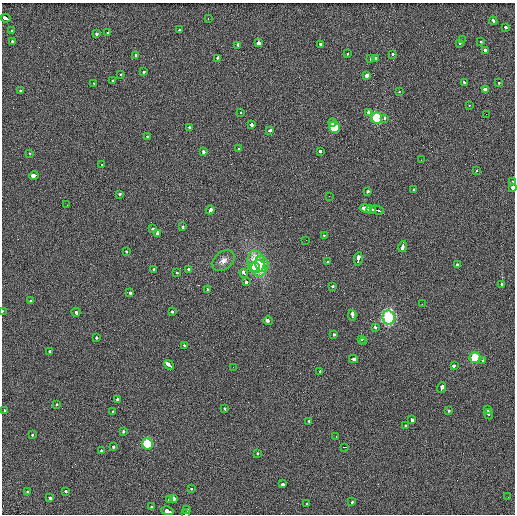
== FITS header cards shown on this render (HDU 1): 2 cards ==
NAXIS1  =                  513 / length of data axis 1
NAXIS2  =                  512 / length of data axis 2

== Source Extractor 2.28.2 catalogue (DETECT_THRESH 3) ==
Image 513 x 512 px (HDU 1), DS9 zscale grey, 1 PNG px = 1 image px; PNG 517 x 516 px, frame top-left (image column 1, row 512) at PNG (2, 3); each listed source drawn as its Kron ellipse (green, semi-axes under 4 px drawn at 4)
Background 2.12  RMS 5.2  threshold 15.5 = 3 sigma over >= 5 px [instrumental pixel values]
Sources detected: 143; all 143 listed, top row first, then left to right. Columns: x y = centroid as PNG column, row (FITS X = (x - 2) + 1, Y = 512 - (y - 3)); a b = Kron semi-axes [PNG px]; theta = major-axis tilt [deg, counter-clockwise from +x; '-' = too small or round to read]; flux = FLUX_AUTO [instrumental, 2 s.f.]
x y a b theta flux
6 18 5 3 - 4800
208 18 3 2 - 4500
493 21 4 3 - 2400
506 27 3 3 - 4200
180 29 3 3 - 1600
11 31 3 3 - 780
107 32 3 3 - 2900
96 34 3 3 - 1800
462 40 3 2 - 270
13 42 3 3 - 29000
481 42 3 3 - 1100
258 43 4 3 - 12000
320 44 3 3 - 7900
459 44 3 3 - 3800
238 45 4 3 - 3100
485 50 4 3 - 4500
347 53 3 3 - 2000
392 54 3 3 - 1600
136 55 3 3 - 1400
217 58 4 3 - 2000
376 58 3 3 - 1900
371 59 4 3 - 4700
143 72 3 3 - 2300
120 75 3 3 - 1900
367 75 3 3 - 7700
113 80 3 3 - 1300
94 83 2 2 - 1800
465 83 3 3 - 2300
499 83 3 2 - 4500
485 89 3 3 - 10000
20 91 3 3 - 1000
399 92 3 2 - 1400
469 105 3 2 - 1000
241 113 3 3 - 680
369 113 3 3 - 2300
486 114 2 2 - 200
377 118 6 5 - 15000
385 119 3 3 - 3600
333 122 4 3 - 850
251 125 3 3 - 1900
189 127 3 3 - 1400
334 127 5 5 - 7000
269 131 4 3 - 6600
147 137 3 3 - 1200
238 149 3 2 - 680
203 151 4 3 - 4600
321 151 3 3 - 4900
30 153 3 3 - 1200
421 160 2 2 - 210
102 165 3 3 - 540
477 170 3 3 - 990
34 175 5 3 - 11000
512 181 3 3 - 820
513 187 3 3 - 11000
414 189 3 3 - 1200
368 191 3 3 - 2200
120 194 3 3 - 1500
329 196 2 2 - 26000
67 205 2 2 - 220
366 208 6 3 -12 8000
371 209 5 3 - 5800
210 210 4 3 - 4700
377 210 7 3 -13 6700
183 227 3 3 - 1400
153 228 3 3 - 2300
157 233 4 3 - 2300
324 235 3 2 - 1500
306 240 2 2 - 190
403 247 5 3 - 5200
126 251 3 3 - 910
358 259 7 3 83 5900
223 261 13 9 37 2200
328 261 3 3 - 1300
256 262 11 8 -74 12000
262 264 8 6 -67 4200
457 265 3 3 - 1800
254 267 5 4 - 3400
259 268 8 7 - 8300
188 269 3 3 - 4300
154 270 3 3 - 1400
177 272 3 3 - 910
244 273 4 3 - 5800
246 282 3 3 - 10000
502 285 3 3 - 5300
332 287 3 3 - 1500
207 289 3 3 - 2700
130 293 3 3 - 2500
30 300 3 3 - 1700
422 304 2 2 - 330
2 311 2 2 - 1300
76 312 4 3 - 2300
172 312 3 3 - 1100
352 315 5 3 - 7400
389 317 7 6 - 41000
268 321 5 3 - 14000
375 327 3 3 - 1400
334 334 3 3 - 1200
97 337 3 3 - 1700
361 339 3 2 - 1500
364 341 3 2 - 1200
184 345 3 3 - 1200
50 351 3 3 - 1700
475 358 5 5 - 9500
353 359 4 3 - 4400
483 361 3 3 - 2400
169 365 5 3 - 10000
454 365 3 3 - 2900
233 367 2 2 - 190
320 371 3 3 - 1800
442 388 5 3 - 4700
117 399 3 3 - 3200
57 404 3 3 - 1300
225 409 3 3 - 3100
487 409 3 3 - 1700
5 410 3 3 - 3200
449 410 3 3 - 2400
112 411 3 3 - 2400
489 414 5 3 - 5900
412 420 4 3 - 3000
309 421 3 3 - 1700
406 425 3 3 - 1400
123 431 3 3 - 2300
33 435 3 3 - 990
336 436 2 2 - 170
147 444 6 5 - 10000
114 446 3 3 - 1600
344 447 3 2 - 2300
101 451 3 3 - 3300
257 453 3 3 - 1500
282 484 4 3 - 5400
191 489 3 2 - 1100
65 491 3 3 - 2800
28 492 3 3 - 3800
508 497 3 2 - 280
50 498 4 3 - 3300
174 498 3 3 - 3600
169 499 3 3 - 2400
352 502 3 3 - 1700
307 503 3 3 - 1200
151 507 3 3 - 2800
187 509 3 3 - 2200
167 511 6 3 -14 5600
186 514 3 2 - 1300
At the frame edge (FLAGS 8, measured only in part): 4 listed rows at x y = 512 181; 513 187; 2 311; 186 514